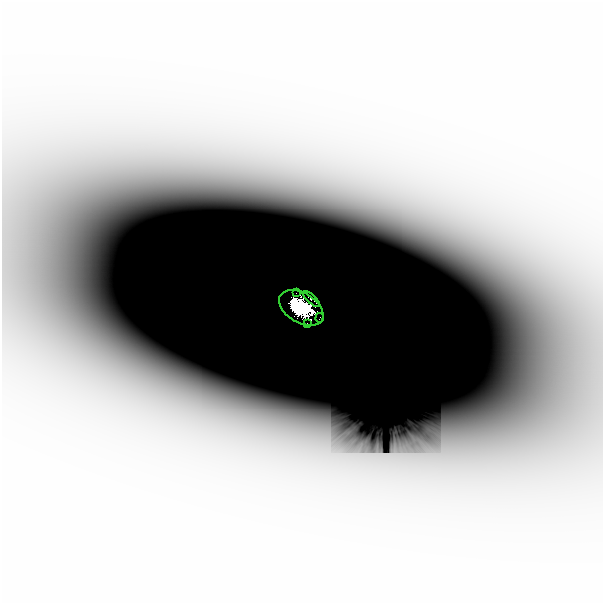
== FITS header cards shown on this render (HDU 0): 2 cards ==
NAXIS1  =                  601
NAXIS2  =                  601

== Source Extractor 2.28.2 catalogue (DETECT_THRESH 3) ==
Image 601 x 601 px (HDU 0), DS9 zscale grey, 1 PNG px = 1 image px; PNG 605 x 605 px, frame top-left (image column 1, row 601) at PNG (2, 0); each listed source drawn as its Kron ellipse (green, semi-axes under 4 px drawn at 4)
Background -6.82e-10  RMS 7.6e-10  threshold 2.29e-09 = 3 sigma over >= 5 px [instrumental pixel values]
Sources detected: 7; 2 with non-positive FLUX_AUTO (blend fragments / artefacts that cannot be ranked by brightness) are neither listed nor drawn; the other 5 listed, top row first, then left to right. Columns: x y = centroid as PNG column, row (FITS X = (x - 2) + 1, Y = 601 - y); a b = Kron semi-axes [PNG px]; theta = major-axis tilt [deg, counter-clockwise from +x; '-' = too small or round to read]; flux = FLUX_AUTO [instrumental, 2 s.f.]
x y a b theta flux
296 291 2 2 - 0.012
311 297 11 4 -42 0.13
301 306 24 15 -31 4.4
320 316 5 2 - 0.021
307 321 2 2 - 0.0083
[2 non-positive-flux detections neither listed nor drawn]